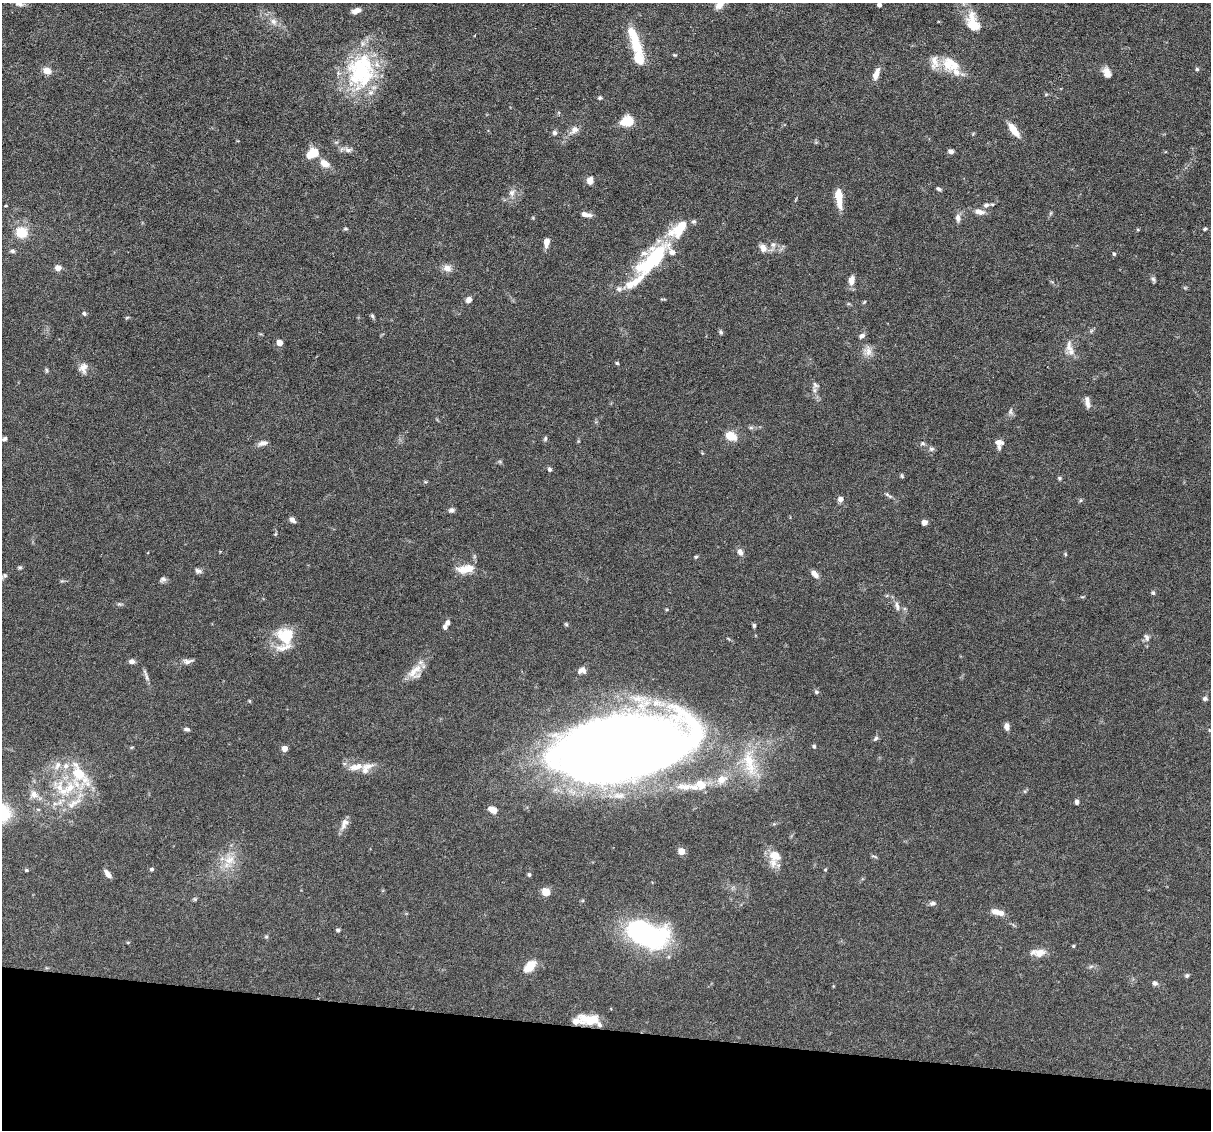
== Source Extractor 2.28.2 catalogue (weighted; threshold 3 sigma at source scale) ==
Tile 15 of 4 x 4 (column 3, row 4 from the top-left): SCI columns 2421-3629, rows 232-1359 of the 4839 x 4859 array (HDU 1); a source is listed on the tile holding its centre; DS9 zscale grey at full resolution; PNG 1213 x 1132 px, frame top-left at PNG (2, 3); no overlay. Shown black and unused: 9% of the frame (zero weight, under 3 of 6 exposures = <1% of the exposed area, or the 3 px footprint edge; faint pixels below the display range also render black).
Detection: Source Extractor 2.28.2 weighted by HDU 2 'WHT'; one run over the whole footprint, this tile lists its part. Background 0.0627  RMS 0.003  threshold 0.0122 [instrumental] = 3 sigma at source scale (4.09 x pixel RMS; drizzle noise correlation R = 1.36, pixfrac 0.8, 0.05/0.05 arcsec/px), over >= 5 px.
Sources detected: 173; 1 too faint to see at this stretch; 3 inside a brighter object's white glare — not listed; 21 inside a brighter listed object's ellipse — not listed separately; the other 148 listed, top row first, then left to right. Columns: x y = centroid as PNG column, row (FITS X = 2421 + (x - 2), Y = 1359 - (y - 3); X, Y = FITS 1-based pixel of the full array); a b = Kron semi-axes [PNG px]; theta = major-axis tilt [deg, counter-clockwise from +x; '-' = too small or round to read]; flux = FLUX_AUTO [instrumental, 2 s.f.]
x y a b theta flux
19 3 11 7 -22 1.3
720 4 12 7 49 2.4
879 5 4 4 - 0.94
356 11 10 5 20 1.7
273 22 10 8 -30 1.5
973 23 26 15 -69 6.1
636 44 31 13 -73 7.6
675 55 5 4 - 0.3
951 64 25 18 -27 7
1197 69 5 5 - 0.38
47 71 9 7 -26 2.2
361 71 48 35 80 28
1107 73 13 8 -68 2
876 74 14 6 72 2.5
600 98 6 4 -8 0.4
627 121 10 8 2 7.4
574 130 14 9 39 1.8
1014 130 18 7 -53 3.6
554 133 7 6 - 0.65
348 150 12 7 -13 1.2
951 151 5 4 - 1
310 155 12 9 74 3.4
325 163 10 7 -36 2.8
590 181 9 7 84 1.6
938 189 7 4 -26 0.51
512 193 9 8 - 1.3
839 198 20 6 -83 5.2
986 205 8 6 5 1
6 206 4 3 - 0.26
979 212 14 7 -14 1.7
1051 213 6 4 70 0.36
586 214 11 5 -11 1.6
958 218 10 7 -82 1.2
679 228 31 14 42 9
346 229 7 3 8 0.35
1205 229 5 4 - 0.36
21 232 6 6 - 14
546 242 10 6 81 1.9
773 245 7 7 - 0.97
763 248 9 7 -61 2.1
659 250 33 18 29 10
12 251 7 5 -2 0.55
1114 254 6 4 -74 0.4
58 268 7 7 - 1.7
447 268 10 9 - 1.9
1153 279 8 5 -69 0.59
851 280 11 7 82 1.9
634 282 47 10 38 6.9
663 299 9 2 0 0.24
469 300 7 6 - 1.3
864 302 6 3 45 0.28
84 313 5 5 - 0.6
372 316 7 4 -69 0.45
127 317 6 3 20 0.29
1091 331 6 4 72 0.39
721 332 7 5 -64 0.48
862 336 8 5 33 0.85
279 342 6 5 - 2
1069 347 19 9 -87 2.3
868 351 14 11 -86 2.2
617 363 4 4 - 0.37
83 368 13 11 77 1.9
46 370 6 5 - 0.41
815 385 10 8 -40 0.99
1087 403 13 7 -72 1.4
1011 411 10 6 -89 0.78
751 428 7 4 0 0.49
731 436 11 7 -26 4.7
4 439 7 5 26 0.62
545 439 7 5 75 0.48
263 443 12 6 14 1.3
923 443 7 5 -2 0.51
999 443 10 7 -88 1.9
931 449 8 6 13 0.67
550 469 6 5 - 0.61
902 476 6 4 -71 0.34
1060 478 5 4 - 0.38
888 495 13 4 -31 0.74
841 499 6 5 - 1.4
451 510 7 6 - 0.76
292 520 6 5 - 1.3
924 523 5 5 - 1.5
275 534 6 3 70 0.31
740 552 8 6 -67 1.3
1065 554 6 3 -72 0.28
696 557 5 3 - 0.38
20 567 5 5 - 0.4
465 569 22 10 8 4
198 571 10 7 -16 0.85
814 574 11 5 -48 1.6
163 579 8 6 15 0.74
1153 593 6 5 - 0.43
119 604 8 3 -5 0.43
897 606 14 6 -74 1.2
448 623 6 5 - 0.95
566 624 6 4 -43 0.36
754 625 5 4 - 0.44
285 636 21 18 -49 9
1147 637 11 7 -73 0.96
132 661 6 5 - 1.2
188 661 15 6 8 1.2
582 670 11 8 16 1.2
415 672 22 15 48 3.8
146 676 17 4 -71 0.98
817 692 6 5 - 0.52
1205 699 6 5 - 0.63
249 701 5 4 - 0.27
1007 726 8 6 -78 1.4
187 729 7 4 -14 0.63
876 738 8 5 45 0.57
814 746 5 4 - 0.59
132 747 5 3 - 0.26
285 748 4 4 - 3
622 748 89 38 8 760
750 763 46 17 -74 11
356 767 20 8 14 3.2
78 773 33 19 -55 12
722 779 15 11 27 3.4
701 784 15 11 -37 3.5
60 787 25 16 -67 8.5
686 787 25 9 -5 3.3
34 794 12 10 -49 2.1
1077 802 6 5 - 0.67
492 810 9 6 -25 2.5
344 824 17 8 64 1.8
682 851 5 4 - 4.9
775 856 17 14 -27 3.7
874 856 9 3 -15 0.37
229 859 17 13 32 4.4
152 869 5 5 - 0.46
26 870 4 4 - 0.32
825 870 4 4 - 0.24
108 874 10 5 -53 1.4
529 875 4 4 - 0.51
546 892 5 5 - 9.2
195 899 6 4 -46 0.36
932 903 9 6 7 0.72
995 912 12 7 -28 1.7
338 930 5 4 - 0.51
646 934 38 21 -21 59
266 937 5 5 - 0.36
1073 946 4 4 - 0.3
1040 953 15 9 11 2.8
530 966 16 9 45 4
1091 966 7 4 3 0.53
1187 975 6 5 - 0.5
1155 983 7 6 - 0.75
590 1019 24 11 -10 5.6
Isophote crosses this tile's border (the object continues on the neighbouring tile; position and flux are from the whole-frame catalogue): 3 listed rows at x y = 19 3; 720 4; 973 23